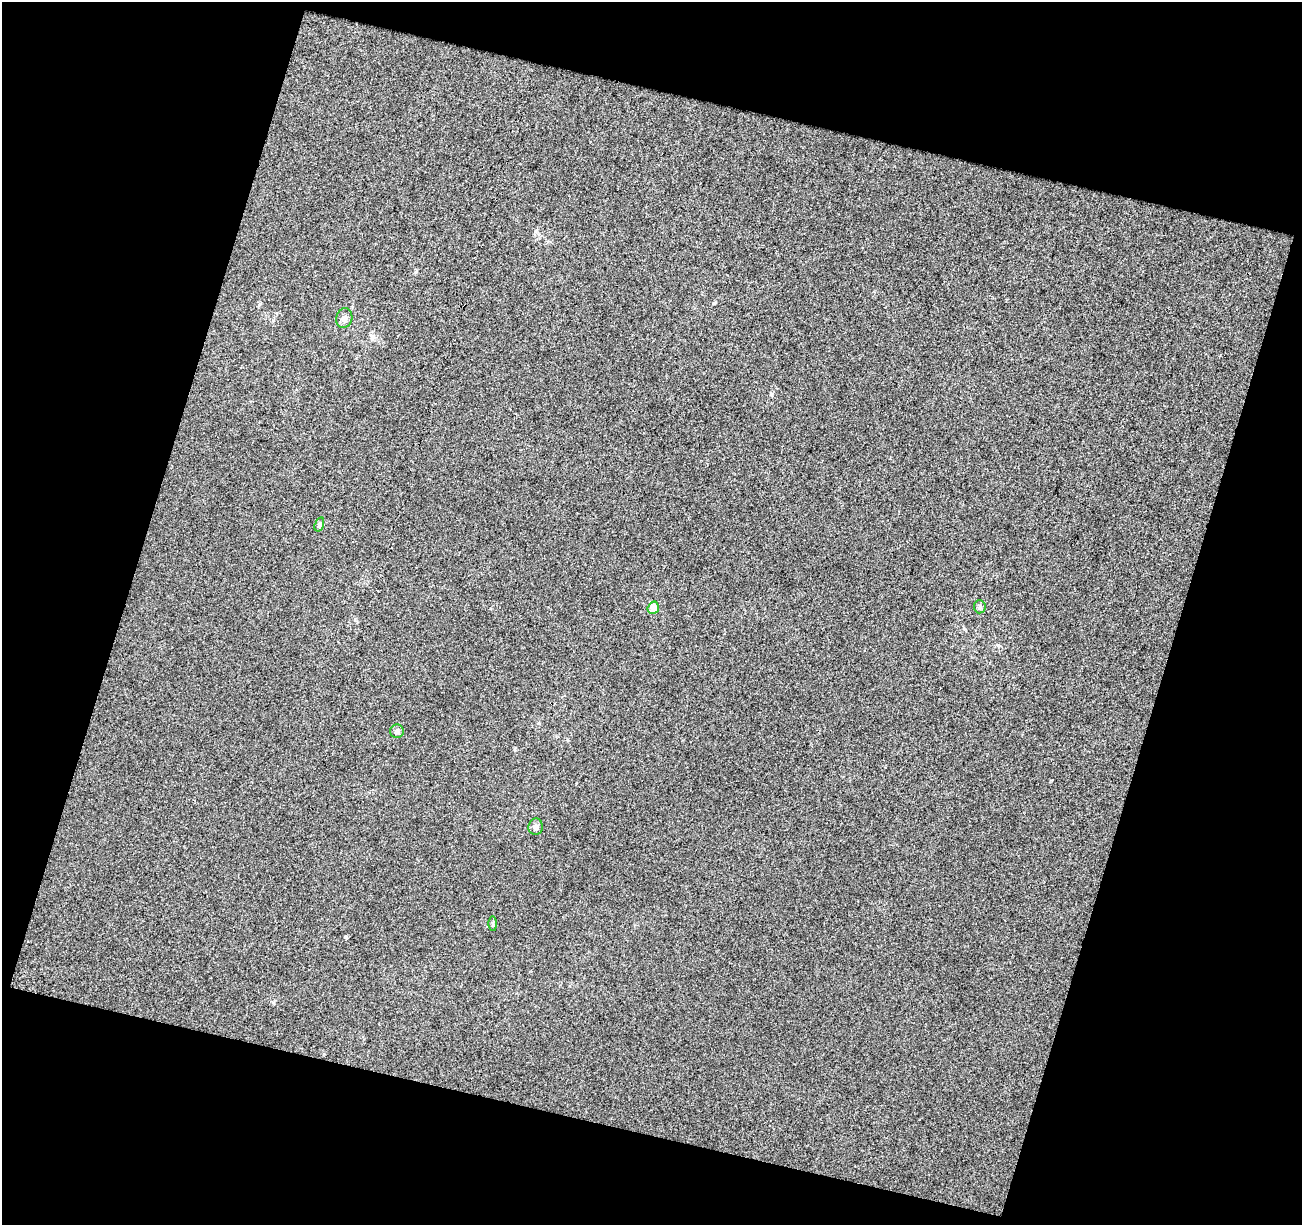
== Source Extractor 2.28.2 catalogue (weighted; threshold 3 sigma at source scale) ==
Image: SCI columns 1-1300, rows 56-1278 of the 1300 x 1337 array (HDU 1 of 3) = the unmasked area's bounding box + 8 px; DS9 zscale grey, full resolution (1 PNG px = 1 image px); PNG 1304 x 1227 px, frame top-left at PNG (2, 2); each listed source drawn as its Kron ellipse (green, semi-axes under 4 px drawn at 4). Shown black and unused: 35% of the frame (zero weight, under 3 of 4 exposures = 1% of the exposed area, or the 3 px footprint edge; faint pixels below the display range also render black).
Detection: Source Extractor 2.28.2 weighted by HDU 2 'WHT'. Background -6.41e-04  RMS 0.012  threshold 0.0518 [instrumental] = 3 sigma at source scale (4.5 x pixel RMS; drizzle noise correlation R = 1.50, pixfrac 1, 0.0396/0.0396 arcsec/px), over >= 5 px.
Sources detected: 7; all 7 listed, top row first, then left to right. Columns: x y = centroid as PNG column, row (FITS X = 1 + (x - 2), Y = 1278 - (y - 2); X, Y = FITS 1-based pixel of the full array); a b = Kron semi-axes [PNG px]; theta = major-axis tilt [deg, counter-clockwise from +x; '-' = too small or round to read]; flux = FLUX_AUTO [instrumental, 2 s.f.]
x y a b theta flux
344 318 10 8 76 4.9
319 524 7 4 72 2.2
980 607 6 6 - 2.6
653 608 6 5 - 13
397 731 7 7 - 3.9
536 827 8 7 - 4.8
493 924 7 4 -89 1.4